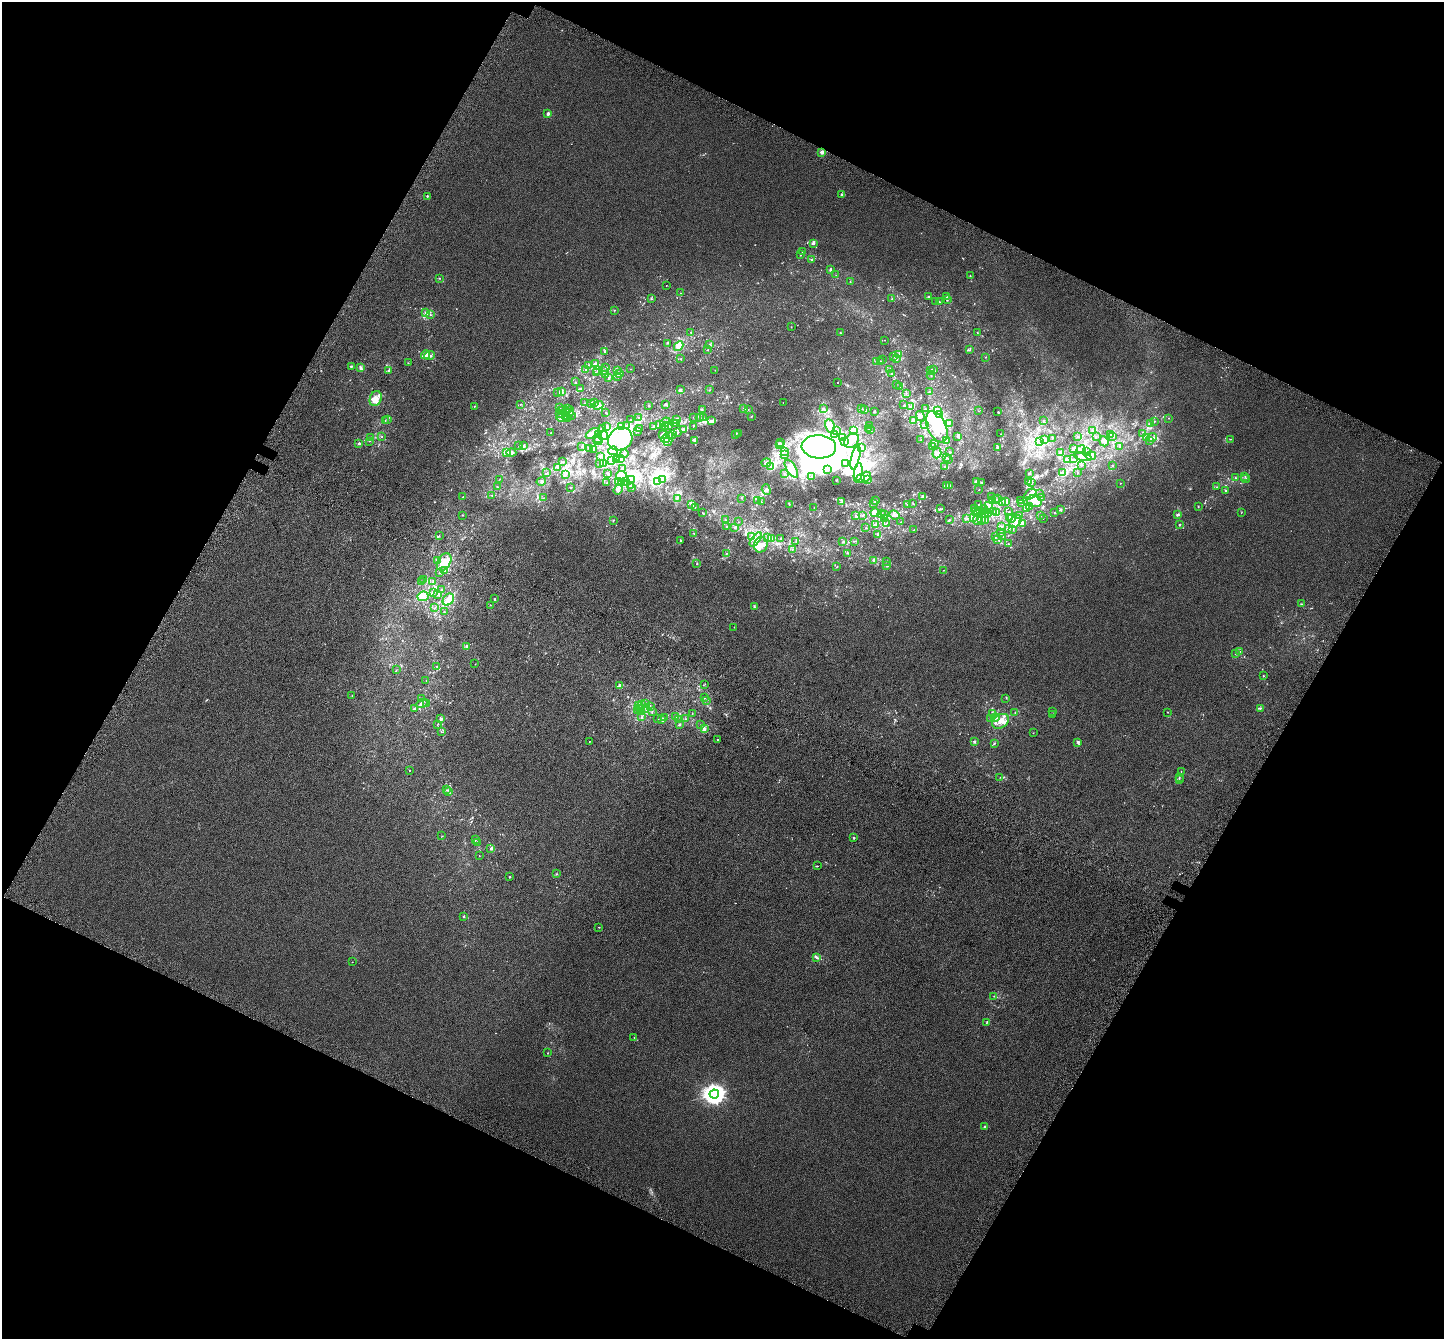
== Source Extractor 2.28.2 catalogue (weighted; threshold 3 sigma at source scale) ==
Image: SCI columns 117-5882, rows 396-5741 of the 5974 x 6071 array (HDU 1 of 3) = the unmasked area's bounding box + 8 px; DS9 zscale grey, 4 x 4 block average (1 PNG px = mean of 4 x 4 image px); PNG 1446 x 1341 px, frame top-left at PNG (2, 2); each listed source drawn as its Kron ellipse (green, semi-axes under 4 px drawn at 4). Shown black and unused: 45% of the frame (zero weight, under 3 of 6 exposures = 6% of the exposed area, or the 3 px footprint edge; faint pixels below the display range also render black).
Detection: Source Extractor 2.28.2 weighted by HDU 2 'WHT'. Background 0.00107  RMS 0.0049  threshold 0.02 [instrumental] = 3 sigma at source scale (4.09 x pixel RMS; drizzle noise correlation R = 1.36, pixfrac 0.8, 0.0396/0.0396 arcsec/px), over >= 5 px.
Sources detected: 937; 8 too faint to see at this stretch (4 x 4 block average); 50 inside a brighter object's white glare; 1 cosmic-ray / hot-pixel residue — neither listed nor drawn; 57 coinciding with a brighter row at this scale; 114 inside a brighter listed object's ellipse — not listed separately; of the other 707, all 500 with FLUX_AUTO >= 0.693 (the completeness limit of this list) listed and drawn (207 fainter detections not listed), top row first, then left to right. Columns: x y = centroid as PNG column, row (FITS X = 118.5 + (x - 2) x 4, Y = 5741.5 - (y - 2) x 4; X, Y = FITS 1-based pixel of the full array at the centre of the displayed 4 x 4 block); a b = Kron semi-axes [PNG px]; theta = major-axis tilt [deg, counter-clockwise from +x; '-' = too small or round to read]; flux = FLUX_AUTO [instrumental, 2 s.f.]
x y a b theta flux
548 114 2 2 - 22
822 152 2 2 - 37
842 194 2 2 - 2.4
427 196 2 2 - 6.9
813 243 3 3 - 3.9
802 251 2 2 - 0.9
800 255 2 2 - 1.3
811 260 2 2 - 2.7
830 270 3 2 - 3.2
836 275 2 2 - 0.72
970 276 2 2 - 0.74
440 278 2 2 - 0.99
850 282 2 2 - 0.89
666 285 2 2 - 0.8
680 293 2 2 - 1.1
929 297 3 2 - 2
947 297 2 2 - 1.7
652 299 2 2 - 0.94
892 299 2 2 - 1.2
948 299 3 2 - 2.3
936 301 2 2 - 0.84
939 302 3 2 - 2.6
614 310 2 2 - 0.83
426 313 3 3 - 4.4
430 315 2 2 - 1.1
791 327 2 2 - 0.87
691 332 2 2 - 1.9
840 333 2 2 - 1.3
977 333 3 2 - 0.76
885 340 2 2 - 0.93
667 343 2 2 - 1.5
709 344 2 2 - 1.2
679 346 5 4 - 28
708 350 2 2 - 1.2
970 350 3 2 - 1.6
605 351 3 2 - 2.6
898 354 3 2 - 2.1
426 355 4 3 - 11
429 355 5 2 - 5.9
893 356 2 2 - 0.92
986 357 2 2 - 0.92
896 358 4 2 - 3.7
680 359 2 2 - 1
882 360 2 2 - 0.9
877 361 2 2 - 1.4
881 362 2 2 - 3.6
408 363 2 2 - 0.72
595 364 4 3 - 5.1
589 365 2 2 - 1.4
351 366 2 2 - 2.1
605 367 2 2 - 1.4
360 368 2 2 - 2.7
585 369 2 2 - 1.1
630 369 2 2 - 0.72
889 369 2 2 - 0.79
933 369 2 2 - 1.1
389 370 4 2 - 3.5
597 370 2 2 - 1.1
617 370 2 2 - 0.7
715 370 2 2 - 0.74
603 371 3 2 - 2
930 371 2 2 - 0.96
596 372 2 2 - 1.1
620 374 2 2 - 1.3
891 374 2 2 - 0.81
605 375 2 2 - 0.78
931 375 4 2 - 2
618 376 2 2 - 1.4
609 377 2 2 - 1.1
575 382 2 2 - 0.79
838 383 2 2 - 0.81
896 384 2 2 - 1.3
900 386 2 2 - 1.1
580 388 2 2 - 1.3
680 390 3 2 - 5.2
709 390 2 2 - 1
561 391 3 3 - 9.2
929 392 2 2 - 1.4
558 393 2 2 - 1.3
906 393 2 2 - 1.1
376 399 8 6 70 26
584 403 2 2 - 0.73
591 403 2 2 - 0.73
594 403 2 2 - 2.2
783 403 2 2 - 0.7
520 404 2 2 - 0.98
665 404 2 2 - 5.4
598 405 5 4 - 14
649 405 3 2 - 1.7
904 405 2 2 - 1.4
474 406 2 2 - 0.86
560 407 2 2 - 0.83
911 407 3 3 - 9.4
744 408 3 3 - 3.7
824 408 2 2 - 1.2
862 408 2 2 - 0.74
567 409 2 2 - 0.88
702 409 2 2 - 1.5
925 409 2 2 - 1.4
748 410 2 2 - 0.82
865 410 2 2 - 8.7
937 410 2 2 - 2.5
562 411 2 2 - 0.82
874 411 2 2 - 4.3
979 411 2 2 - 0.71
569 412 6 2 78 5.9
606 412 2 2 - 1.2
998 412 2 2 - 1.3
566 413 6 2 -88 5.4
559 414 3 2 - 1.1
940 414 3 2 - 3
571 415 3 2 - 1.8
751 416 2 2 - 0.98
920 416 5 3 - 5
561 417 5 3 - 7.2
566 417 5 3 - 5.5
693 417 2 2 - 0.78
700 417 2 2 - 1.8
638 418 2 2 - 0.73
704 418 2 2 - 0.81
1168 418 2 2 - 0.93
387 419 2 2 - 1.2
630 419 2 2 - 1.4
385 420 2 2 - 1.2
676 420 4 2 - 7.8
1044 420 2 2 - 1.2
711 421 4 3 - 5.7
913 421 3 3 - 9.8
1155 421 2 2 - 0.78
665 422 5 3 - 8.6
949 423 3 2 - 3.6
1150 423 2 2 - 2.7
675 424 2 2 - 1.9
677 424 2 2 - 1.6
924 424 2 2 - 0.97
659 425 2 2 - 1.8
668 425 3 2 - 2.5
870 425 2 2 - 0.83
627 426 3 2 - 2
654 426 3 2 - 3
665 426 4 2 - 4.4
693 426 2 2 - 1
830 426 7 4 -79 14
607 427 2 2 - 1.1
621 427 3 2 - 2.5
937 427 17 9 -65 56
640 428 2 2 - 0.87
602 429 3 2 - 2.3
683 429 3 2 - 2.7
868 429 3 2 - 2.9
871 429 2 2 - 0.71
853 430 2 2 - 2.7
638 431 2 2 - 9.1
836 431 3 2 - 2.6
1093 431 2 2 - 0.83
677 432 3 2 - 2.6
551 433 2 2 - 1
592 433 7 3 35 8.3
599 434 4 2 - 3.4
736 434 4 2 - 2.8
739 434 2 2 - 0.7
1001 434 2 2 - 1
1110 434 3 2 - 4
1143 434 2 2 - 1.7
663 435 4 2 - 14
669 435 2 2 - 1.1
672 435 2 2 - 0.93
835 435 2 2 - 1.1
382 436 2 2 - 0.8
603 436 5 3 - 6.7
958 436 3 3 - 6
1078 436 2 2 - 0.7
1113 436 2 2 - 2.8
370 437 2 2 - 1.4
842 437 4 2 - 3.2
1096 437 2 2 - 1
1146 437 3 2 - 3.9
1152 437 5 2 - 4.8
598 438 2 2 - 2.4
1052 438 2 2 - 0.85
620 439 12 11 - 180
666 439 4 3 - 8.9
1231 439 2 2 - 1.1
694 440 3 2 - 3.1
921 440 2 2 - 2
1045 440 3 3 - 4.2
369 441 2 2 - 0.77
598 441 4 2 - 4
668 441 4 3 - 4.5
852 441 8 6 43 19
946 441 3 2 - 2.1
1104 441 5 4 - 6.8
1150 441 4 2 - 2.4
844 442 3 2 - 2.3
1040 442 2 2 - 1.3
359 443 3 2 - 3.2
780 443 4 2 - 2.8
935 443 4 2 - 4.1
524 445 2 2 - 0.85
779 445 2 2 - 0.69
519 446 3 2 - 1.4
1120 446 2 2 - 1.6
582 447 2 2 - 0.76
819 447 17 11 -4 2400
933 447 2 2 - 3.5
997 447 3 2 - 2.9
590 448 3 2 - 2.3
861 448 2 2 - 2
594 449 2 2 - 0.76
1074 449 2 2 - 2.2
1081 450 4 2 - 3.5
613 451 5 3 - 6.8
784 452 3 2 - 1.4
949 452 2 2 - 0.91
1060 452 2 2 - 3.6
1086 452 3 2 - 2.4
506 453 2 2 - 1.5
511 453 5 4 - 11
937 453 5 3 - 7.3
624 454 4 2 - 4.4
784 455 2 2 - 0.81
600 456 2 2 - 0.86
1091 456 5 3 - 7
856 457 12 4 77 74
947 457 2 2 - 5.2
1083 457 9 4 -12 13
616 459 3 2 - 2.4
621 459 3 2 - 2.4
949 459 2 2 - 1.7
1068 459 4 3 - 4
1074 459 2 2 - 1
612 460 4 2 - 3.7
563 462 2 2 - 1.2
600 463 2 2 - 1
604 463 4 2 - 2.8
766 463 5 3 - 7.7
846 463 3 2 - 5.2
1081 465 2 2 - 1
771 466 2 2 - 2.2
1112 466 3 2 - 0.82
557 467 2 2 - 1.2
945 467 3 2 - 1.9
623 469 2 2 - 1.8
791 469 10 4 -58 16
828 469 3 2 - 2.3
546 473 3 2 - 0.95
607 473 2 2 - 2.5
858 473 10 3 82 12
1029 473 3 2 - 3.3
1063 473 4 2 - 3.1
1078 473 2 2 - 0.98
565 474 2 2 - 1.3
785 474 2 2 - 1.4
1245 476 2 2 - 1.3
622 477 6 5 - 14
812 477 3 2 - 1.7
866 477 5 3 - 7.5
1235 478 2 2 - 1.8
500 479 2 2 - 0.72
663 479 3 2 - 4.4
861 479 4 4 - 11
1246 479 4 2 - 2.6
631 480 2 2 - 0.97
836 480 2 2 - 1.4
867 480 2 2 - 0.84
657 481 3 2 - 5.1
1029 481 4 3 - 5.3
541 482 5 2 - 2.7
618 482 2 2 - 1.1
625 482 2 2 - 1.7
977 482 2 2 - 13
981 482 2 2 - 1.3
606 483 2 2 - 1.1
622 483 3 2 - 3.4
1032 483 2 2 - 1.2
1120 483 2 2 - 0.9
630 485 2 2 - 1.8
946 486 3 3 - 5.3
950 486 3 2 - 2.1
497 487 2 2 - 1.3
1216 487 2 2 - 1.2
570 488 2 2 - 0.74
631 488 2 2 - 1.6
618 490 5 3 - 5.6
766 490 5 2 - 5.2
979 490 2 2 - 0.73
1225 491 2 2 - 1.9
1030 494 7 4 32 30
1039 494 2 2 - 2.2
492 496 2 2 - 0.82
992 496 2 2 - 1.1
463 497 2 2 - 1.1
922 497 2 2 - 5.1
543 498 2 2 - 0.84
677 498 2 2 - 2.3
742 498 2 2 - 0.92
1041 498 2 2 - 1.2
998 499 2 2 - 1
758 500 3 2 - 4.2
876 500 3 2 - 2.6
992 500 2 2 - 1.7
995 500 4 2 - 3.2
1020 501 2 2 - 1.2
1034 501 8 5 -14 29
761 502 2 2 - 1.1
841 502 2 2 - 1.4
1002 502 2 2 - 0.94
1006 502 2 2 - 13
874 503 3 2 - 3.1
1022 503 2 2 - 2.1
913 504 2 2 - 1
979 504 2 2 - 0.83
692 505 4 3 - 4.4
789 505 2 2 - 1.1
907 505 2 2 - 1.3
989 505 3 2 - 2.5
1030 506 2 2 - 0.77
695 507 2 2 - 0.99
1198 507 2 2 - 1
814 508 2 2 - 1.1
974 508 2 2 - 0.95
941 509 3 2 - 2.2
1027 509 2 2 - 2
984 510 4 2 - 4.2
1061 510 3 2 - 3.4
976 511 2 2 - 0.79
981 511 2 2 - 1.2
979 512 2 2 - 1.6
994 512 2 2 - 1
997 512 2 2 - 1.5
1009 512 2 2 - 1.2
1241 512 2 2 - 0.81
702 513 2 2 - 0.88
875 513 4 4 - 14
882 513 3 2 - 2.5
985 513 5 2 - 4.4
989 513 2 2 - 1.6
1054 513 3 2 - 1.5
463 515 2 2 - 0.76
862 515 3 2 - 1.8
884 515 3 2 - 2
895 515 5 2 - 5
1177 515 4 2 - 3.5
856 516 3 2 - 3.7
1020 516 2 2 - 1.7
1040 516 2 2 - 0.82
1010 517 3 2 - 1.6
885 518 3 2 - 3
973 518 3 2 - 3
1012 518 5 2 - 3.1
967 519 2 2 - 1.3
977 519 5 3 - 6.5
1043 519 2 2 - 0.77
613 520 2 2 - 2.2
725 520 2 2 - 1.1
949 520 2 2 - 1.9
982 520 3 3 - 3.8
985 520 2 2 - 2.1
738 522 2 2 - 0.69
900 522 2 2 - 1
1015 522 7 5 47 16
886 523 3 2 - 1.1
876 524 2 2 - 5.5
1022 524 3 2 - 3.4
1180 525 2 2 - 2.2
1002 526 2 2 - 1.7
726 527 2 2 - 1.3
734 528 2 2 - 2.1
866 528 2 2 - 1.6
1009 528 2 2 - 3.6
914 530 2 2 - 1.1
1012 530 2 2 - 1.3
1001 532 2 2 - 1.9
694 533 2 2 - 1.1
877 535 3 2 - 1.7
439 536 2 2 - 1.1
752 536 3 2 - 3.8
1003 536 2 2 - 0.93
768 537 2 2 - 1.9
996 537 2 2 - 1.4
772 538 3 2 - 1.8
781 538 2 2 - 1.9
756 539 8 4 52 13
681 540 2 2 - 1.7
998 540 2 2 - 2
796 541 2 2 - 1.2
854 541 2 2 - 1.1
843 542 3 2 - 2.1
1008 544 2 2 - 1
761 545 8 6 76 20
792 549 2 2 - 0.82
727 553 2 2 - 0.96
848 553 2 2 - 2
437 560 3 2 - 5.5
873 560 3 2 - 1.8
886 561 2 2 - 0.79
444 562 9 6 58 31
697 563 3 2 - 1.3
887 566 2 2 - 1.8
837 567 2 2 - 1.6
445 570 2 2 - 1.1
944 570 2 2 - 0.98
439 572 2 2 - 1.6
424 579 2 2 - 0.86
422 582 3 2 - 2.2
433 582 2 2 - 1.2
442 589 2 2 - 1.3
434 593 2 2 - 0.75
437 595 2 2 - 1.8
423 596 6 5 - 17
495 599 2 2 - 1.1
448 600 6 5 - 51
1302 604 2 2 - 0.81
490 605 2 2 - 0.98
754 606 3 2 - 1.6
435 608 2 2 - 0.74
444 612 2 2 - 0.88
734 627 2 2 - 0.8
467 646 3 3 - 3.6
1240 651 2 2 - 0.81
1235 653 2 2 - 0.69
475 664 2 2 - 0.94
437 667 2 2 - 0.8
396 670 2 2 - 0.93
1263 676 2 2 - 2.7
426 681 2 2 - 0.7
705 684 2 2 - 1.3
620 686 3 3 - 8.3
352 696 2 2 - 0.81
704 698 2 2 - 1.8
1006 698 2 2 - 0.81
421 699 2 2 - 1.3
706 700 2 2 - 0.81
422 703 6 2 28 6.2
426 703 2 2 - 1
645 704 2 2 - 0.88
641 705 2 2 - 0.77
638 706 3 2 - 3.5
650 706 2 2 - 0.85
646 708 2 2 - 1.9
1260 708 3 2 - 2.2
414 709 3 2 - 2.7
640 709 2 2 - 1.3
638 711 3 2 - 2.6
652 711 3 2 - 1.5
1053 711 2 2 - 0.73
642 712 2 2 - 1.9
1015 712 2 2 - 0.86
1168 712 2 2 - 0.96
993 713 2 2 - 2.3
692 714 2 2 - 1.4
1053 715 2 2 - 1.1
675 716 2 2 - 1.3
642 717 2 2 - 1.7
658 718 3 2 - 0.85
665 718 2 2 - 0.99
990 718 2 2 - 0.79
995 718 4 3 - 5.1
441 719 2 2 - 7.2
661 719 3 3 - 4.3
685 719 2 2 - 0.83
679 720 3 2 - 1.1
1001 721 9 6 36 21
438 724 2 2 - 1.1
680 724 2 2 - 0.95
700 725 2 2 - 0.7
704 729 2 2 - 7.9
441 731 2 2 - 0.97
1033 733 2 2 - 0.9
718 739 2 2 - 1.2
589 741 2 2 - 1.2
974 742 3 2 - 2.9
1078 742 4 2 - 4.8
994 744 3 2 - 2.1
410 770 2 2 - 0.72
1181 771 2 2 - 0.71
1000 777 2 2 - 0.71
1179 777 2 2 - 1.2
1179 780 2 2 - 0.74
446 790 2 2 - 1.4
449 791 2 2 - 1.9
442 836 2 2 - 1
854 838 2 2 - 3.2
475 840 2 2 - 2.4
477 842 2 2 - 0.75
491 848 3 2 - 5
479 856 2 2 - 0.76
817 866 2 2 - 1
556 874 2 2 - 1
510 877 2 2 - 2.4
464 916 3 2 - 2.1
599 927 2 2 - 0.77
816 957 3 3 - 3.7
352 962 2 2 - 0.82
994 996 2 2 - 0.7
986 1023 2 2 - 1
634 1037 2 2 - 0.78
547 1053 2 2 - 0.7
714 1094 5 4 - 1900
985 1126 3 2 - 2.1
Diffuse or blended objects may show on this block-average render without a row.